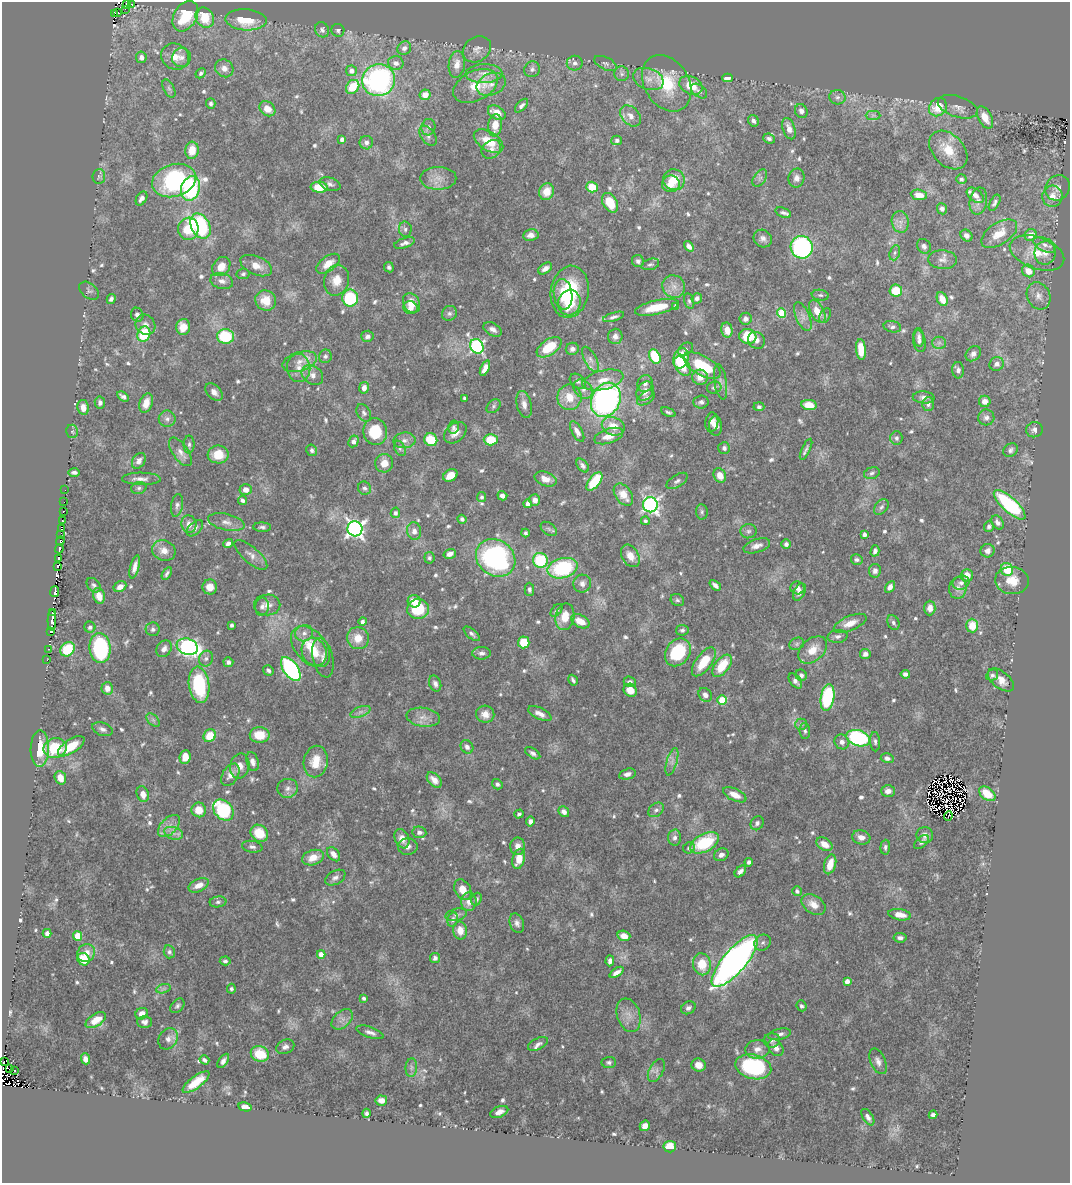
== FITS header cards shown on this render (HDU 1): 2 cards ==
NAXIS1  =                 1068
NAXIS2  =                 1181

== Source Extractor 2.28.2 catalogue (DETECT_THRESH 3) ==
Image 1068 x 1181 px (HDU 1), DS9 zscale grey, 1 PNG px = 1 image px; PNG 1072 x 1185 px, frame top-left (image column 1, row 1181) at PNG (2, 2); each listed source drawn as its Kron ellipse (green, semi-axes under 4 px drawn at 4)
Background 0.509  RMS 0.016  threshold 0.0472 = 3 sigma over >= 5 px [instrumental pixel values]
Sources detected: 712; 15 with non-positive FLUX_AUTO (blend fragments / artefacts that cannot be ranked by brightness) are neither listed nor drawn; of the other 697, the 500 brightest by FLUX_AUTO listed and drawn (197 fainter detections omitted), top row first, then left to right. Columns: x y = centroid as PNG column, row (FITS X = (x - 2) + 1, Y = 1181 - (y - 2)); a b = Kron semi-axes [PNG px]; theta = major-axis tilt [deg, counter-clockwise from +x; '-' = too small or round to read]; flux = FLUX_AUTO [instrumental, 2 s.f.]
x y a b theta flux
126 3 3 2 - 6
132 4 3 2 - 2.8
126 10 3 2 - 3.4
114 13 4 3 - 24
118 13 3 3 - 28
185 16 16 11 59 45
205 18 10 9 - 29
246 20 20 10 -4 33
322 30 8 6 -63 3.5
338 30 6 6 - 2.5
404 48 7 6 - 3.8
477 49 15 12 35 7.7
141 57 6 5 - 5.5
175 57 14 12 -31 14
182 57 10 9 - 6.4
396 63 8 7 - 4.7
575 63 8 7 - 4.4
605 63 12 6 -24 3.5
457 64 13 8 82 9.5
224 68 9 8 - 7.5
532 69 8 7 - 3.9
351 71 5 5 - 6.2
201 73 5 4 - 2.5
484 73 18 9 1 12
622 74 7 7 - 3.3
727 78 5 4 - 5.2
648 79 16 10 -20 11
379 80 16 16 - 210
667 83 30 22 -58 51
491 84 15 10 23 13
691 85 12 8 -27 24
475 86 24 15 27 26
353 87 7 6 - 29
169 89 10 5 -63 3.1
699 91 9 5 -39 3.2
425 95 5 5 - 9.1
837 97 8 7 - 3.9
211 104 5 4 - 2.5
521 106 8 4 47 3.4
938 107 10 8 47 25
958 107 20 10 -18 8.5
267 109 9 6 -39 12
801 111 7 6 - 4.4
497 113 9 6 -30 14
873 115 7 4 1 2.5
631 116 12 8 -46 8.7
985 117 12 6 -62 14
753 121 6 5 - 3.5
495 125 11 7 83 14
428 127 8 7 - 3.5
789 129 11 6 -71 8
428 136 11 7 -55 4.3
769 138 6 5 - 2.8
342 139 4 3 - 4.3
617 140 5 5 - 3.2
489 141 16 9 -32 24
366 143 7 6 - 4.2
491 149 10 8 40 5.8
192 150 8 6 83 18
948 150 22 15 -46 28
99 176 7 6 - 2.4
438 178 18 11 0 13
760 178 10 6 55 3.4
796 178 9 8 - 5.9
961 179 5 5 - 3.1
174 180 22 16 17 160
674 180 11 10 - 20
330 184 11 6 -16 4
671 184 9 8 - 14
319 187 8 5 -4 22
592 187 6 5 - 21
1058 188 13 11 53 7
190 189 12 9 72 120
546 192 8 7 - 16
919 195 8 5 -8 10
975 195 10 6 -38 6.4
1052 196 10 10 - 11
141 199 7 5 57 5.2
978 201 14 8 79 7.1
610 203 10 7 -60 26
995 203 9 4 61 3.3
942 209 6 5 - 3.4
783 213 8 4 -21 2.8
900 222 11 8 -80 6.5
200 226 13 9 -62 120
188 229 11 10 - 34
405 229 8 6 -80 3.4
999 234 20 11 33 18
531 235 8 6 9 6.7
967 235 6 5 - 5.1
1031 235 6 5 - 9.2
763 239 9 8 - 4.8
405 243 11 5 17 4.4
1045 245 12 6 -26 5.7
689 246 6 4 -56 4.9
924 246 7 6 - 4.4
802 247 11 11 - 160
895 253 8 5 71 2.4
1037 253 28 16 -19 27
1045 253 11 10 - 10
943 260 14 9 -4 6.7
638 261 6 6 - 3.1
328 264 13 7 37 13
650 264 9 5 16 2.8
256 266 17 9 -23 11
221 267 10 8 52 13
389 267 5 5 - 2.7
545 268 7 5 35 5.4
1028 271 7 6 - 12
243 274 6 5 - 2.6
336 280 15 12 76 15
222 281 11 8 -15 6.4
674 286 12 11 - 9.8
89 291 11 7 -38 3.1
896 291 6 6 - 24
570 292 26 19 81 65
563 294 15 9 -83 18
820 295 8 5 -9 2.6
1038 296 14 11 -63 8.8
350 298 8 8 - 82
697 298 5 5 - 4.1
111 299 5 4 - 3.3
942 299 7 5 -63 13
266 300 11 10 - 20
689 301 8 5 -75 2.4
412 303 10 8 -60 13
569 303 13 11 76 40
676 306 4 4 - 5.4
657 307 22 7 13 25
411 308 7 6 - 7.8
817 311 12 6 -62 17
449 313 8 7 - 3.6
782 313 5 4 - 47
137 315 7 6 - 4
825 316 8 5 62 2.3
614 317 11 4 17 3.3
803 317 15 7 -66 6.8
745 319 6 6 - 3.8
145 325 10 9 - 6.1
183 327 8 7 - 14
892 327 9 5 -11 2.9
493 329 10 6 -30 5.2
727 330 7 5 -78 10
144 334 8 6 68 48
225 336 8 7 - 54
367 336 6 5 - 4.2
615 336 7 7 - 5.8
748 336 8 7 - 36
919 337 9 5 -84 4.1
756 340 9 8 - 4.7
919 341 11 6 -81 3.6
939 343 7 6 - 3.2
477 346 7 6 - 200
549 347 14 7 35 37
572 349 6 6 - 4.5
686 349 8 6 34 3.1
861 349 10 5 -86 20
973 354 8 6 44 5.3
325 356 7 6 - 2.9
655 356 7 5 -64 46
681 358 10 7 70 47
590 359 14 6 -63 5.6
299 362 18 9 17 12
997 364 7 6 - 5
682 366 11 6 -55 18
702 366 20 9 -30 46
299 368 14 11 -83 12
485 368 8 4 66 7.8
958 370 8 6 -87 4
312 375 12 9 -38 8.3
700 377 8 7 - 11
603 380 21 9 13 14
578 381 9 6 -41 3.5
720 382 18 6 -81 5.4
645 383 8 7 - 5
714 387 7 6 - 2.9
364 388 5 5 - 6.8
583 389 10 8 -44 6.2
645 391 10 8 57 7.6
214 392 10 6 -46 6.5
123 396 6 4 -32 3.4
569 397 13 12 - 20
924 397 11 6 -4 5.3
464 398 4 3 - 2.4
646 398 10 6 35 3.5
606 400 18 14 62 300
985 401 6 5 - 9.2
701 402 8 6 6 3.6
100 403 6 5 - 3.9
146 403 10 6 71 11
524 404 14 7 -77 7
928 404 7 6 - 3.5
809 405 7 5 -9 15
493 406 8 5 44 2.5
83 407 7 5 -80 8.4
759 407 5 4 - 2.6
668 412 8 4 -24 2.4
364 413 9 6 -58 3.2
986 417 8 8 - 5
167 419 8 8 - 4.8
712 422 10 6 84 6.3
613 426 12 9 -22 16
716 426 10 6 -87 5.4
453 427 6 5 - 2.6
1034 430 8 7 - 4.9
72 431 6 6 - 2.3
375 432 13 12 - 39
577 432 11 5 -60 6.7
455 433 13 9 41 9
609 436 15 7 18 13
896 438 7 6 - 3.3
404 440 11 8 5 6
431 440 7 6 - 31
491 440 7 6 - 29
354 441 6 5 - 5.2
189 444 9 5 89 2.7
400 448 8 5 -64 2.7
724 448 6 6 - 3.4
806 449 11 4 64 2.9
312 450 6 5 - 3
1010 450 8 6 37 3.3
180 452 16 7 -55 7.6
218 454 10 9 - 17
139 461 8 6 56 5.4
384 463 9 9 - 11
583 465 8 5 -50 3.4
74 472 6 3 -1 3.4
872 473 8 5 17 2.8
450 475 8 5 31 15
720 475 7 6 - 13
141 479 19 6 -1 7.2
546 479 11 6 -21 9.8
594 481 11 5 53 44
677 481 12 6 33 3.6
139 488 8 6 16 3
364 488 7 6 - 2.8
65 490 2 2 - 2.8
246 490 6 5 - 6.5
623 495 12 8 -54 16
502 496 5 4 - 4.3
481 497 5 4 - 2.3
243 500 4 3 - 3
535 500 5 5 - 5.9
64 502 2 2 - 2.5
528 504 4 4 - 6
177 505 11 6 79 3.9
650 505 7 7 - 310
1010 505 20 7 -42 110
881 507 9 6 52 3.1
63 511 3 3 - 12
702 512 7 6 - 2.7
395 513 5 4 - 3.9
462 519 4 4 - 2.5
62 521 3 3 - 23
645 521 4 4 - 2.4
226 522 18 8 -13 8.6
998 522 8 5 -57 4.1
189 524 9 7 -82 7.5
989 526 5 5 - 2.9
262 527 9 4 -2 2.8
195 528 10 6 45 3.8
61 529 3 2 - 3.7
355 529 7 7 - 450
549 529 9 6 -36 2.9
414 531 8 7 - 6.6
748 531 8 7 - 3.1
525 533 4 4 - 2.2
61 534 3 2 - 2.6
864 534 4 4 - 4
60 541 5 2 - 10
228 543 5 4 - 4.3
786 544 5 4 - 3.5
757 546 14 6 17 7
59 549 4 3 - 39
164 551 12 10 -20 11
875 551 6 4 73 3.9
987 551 7 6 - 6.7
450 554 6 4 17 6.3
251 555 20 8 -41 8
630 556 12 8 -59 13
58 558 4 3 - 39
429 558 5 5 - 2.6
496 558 21 17 -39 210
540 560 7 7 - 56
857 560 6 5 - 2.7
57 566 4 2 - 27
135 567 12 4 75 6.6
563 568 15 10 15 95
1007 569 6 6 - 35
875 571 7 6 - 4.4
167 573 7 3 59 2.6
967 575 6 5 - 13
1012 581 17 13 -9 19
961 583 9 7 22 4.5
582 584 9 9 - 5.3
94 585 8 6 -47 3
715 585 6 4 -43 4.4
120 587 7 5 28 8.1
210 587 7 7 - 9.4
890 587 6 4 57 5.4
797 588 7 6 - 5
958 588 11 9 84 6.6
529 589 6 5 - 2.8
55 592 5 3 - 63
799 592 9 5 64 4.5
99 596 8 5 -72 13
677 600 7 5 -30 2.2
414 601 6 6 - 15
267 605 13 10 1 8
262 607 9 7 81 3.9
930 608 7 5 88 8.4
418 609 11 10 - 44
556 610 7 4 50 2.5
53 613 3 2 - 4.7
565 617 13 9 80 17
52 620 10 3 89 130
362 621 4 4 - 3.2
580 621 10 6 -28 14
850 623 17 7 23 12
893 623 8 5 -63 3.3
232 625 4 4 - 2.4
972 626 7 6 - 22
90 627 5 5 - 3.3
153 629 7 7 - 3.8
682 630 6 5 - 2.7
51 632 3 2 - 49
304 633 9 8 - 5.9
472 634 10 4 -39 3.1
837 636 10 6 5 3.8
358 638 11 10 - 16
524 642 6 6 - 29
797 644 8 6 23 2.8
187 647 11 8 -19 260
311 647 24 15 -48 32
100 648 15 10 -84 110
48 649 3 2 - 4.4
67 649 8 6 43 41
164 649 9 7 51 5.9
813 650 16 11 42 17
314 652 14 12 -62 17
678 652 15 12 55 57
481 653 9 6 1 4.2
865 654 5 5 - 5.1
323 658 20 10 -76 8.3
206 659 8 7 - 3.9
47 660 2 2 - 4.9
228 662 5 5 - 3.9
704 662 17 8 54 30
722 666 13 7 52 29
291 669 14 7 -55 210
268 670 6 5 - 2.6
905 674 5 4 - 4.2
801 675 6 5 - 3.4
992 675 6 5 - 2.8
573 680 6 3 -58 2.5
1001 680 15 8 -38 10
795 681 8 5 -53 4.5
630 682 6 5 - 3.9
435 684 8 6 -70 4.1
199 685 18 10 -82 80
107 688 6 6 - 8.1
630 690 7 6 - 15
705 695 7 6 - 5.6
828 697 13 6 80 93
722 700 4 4 - 45
361 712 10 5 21 4.2
485 714 9 8 - 9.8
540 714 12 5 -26 7.3
423 717 17 9 -8 9.5
153 720 8 5 -45 3.1
801 724 6 5 - 2.3
102 729 10 6 -18 4.5
805 731 8 5 -88 2.6
260 735 10 8 0 22
210 736 7 5 54 22
858 738 12 8 -17 130
842 742 8 7 - 5.3
875 742 10 5 -85 2.9
71 746 15 6 33 27
467 747 7 6 - 4.4
55 748 12 9 15 50
40 749 18 9 89 30
533 753 8 4 -34 3.4
185 757 7 5 84 11
887 758 6 5 - 3.7
316 761 16 12 78 22
252 762 10 6 -73 6.2
672 762 14 5 73 5.2
240 766 13 9 79 9.4
627 774 8 5 14 4.5
230 775 12 8 59 8.7
60 778 7 5 -70 12
434 780 9 6 -47 8.6
497 784 5 5 - 2.8
288 788 10 9 - 5.9
888 791 7 5 1 5.7
143 794 8 6 -72 8.9
987 794 9 6 -38 22
735 795 12 6 -25 11
199 810 7 7 - 15
223 810 12 9 -45 89
656 810 8 6 37 3.7
564 812 6 4 -49 5.5
519 814 5 4 - 2.4
948 816 4 2 - 2.9
530 821 5 4 - 3.9
757 823 7 6 - 2.8
169 826 13 8 45 9.1
419 832 7 6 - 4.1
174 833 10 6 -19 5.3
259 833 9 8 - 25
925 835 8 8 - 5.2
861 837 9 7 -14 7.7
675 838 8 6 87 4.8
402 839 10 7 -69 7.6
922 842 9 5 44 3.1
704 843 15 9 28 58
824 844 9 6 -33 12
518 846 8 7 - 7.4
252 847 10 6 -8 3.8
408 847 10 8 6 5
885 847 7 5 88 2.9
689 848 6 5 - 2.9
333 854 8 5 -50 7.3
721 855 7 6 - 4.8
313 858 11 7 17 14
519 859 10 6 75 16
749 862 4 4 - 3
830 864 10 5 73 15
740 871 7 4 48 4.4
335 878 11 7 28 4.8
199 885 11 6 25 10
463 890 11 7 -60 13
797 891 5 4 - 3
476 899 6 5 - 3.1
218 902 8 5 7 2.9
469 902 9 7 -89 8.8
813 905 13 9 -34 12
456 915 11 6 14 3.7
900 915 11 5 -9 12
453 919 7 5 77 3.6
517 923 10 7 -71 4.5
460 930 9 7 -80 12
47 933 4 4 - 4.7
78 936 5 4 - 30
624 936 6 5 - 9.2
900 938 6 5 - 4.1
763 943 8 7 - 4
169 952 6 5 - 2.9
86 953 9 8 - 9.7
321 954 4 4 - 10
435 958 5 5 - 3.5
83 959 6 6 - 24
225 961 5 4 - 2.8
610 961 5 4 - 4.3
735 961 32 11 49 590
702 964 11 8 -79 25
617 972 8 4 33 5.5
847 981 4 4 - 7
163 989 7 4 18 2.8
231 989 5 4 - 2.4
364 998 4 3 - 2.3
177 1006 8 6 48 2.8
801 1006 5 5 - 2.6
688 1008 7 6 - 3.7
142 1014 6 5 - 8.5
629 1015 17 11 -71 11
342 1019 12 8 42 6.9
96 1020 11 6 32 15
144 1022 7 6 - 4.1
370 1032 14 5 -19 5.5
780 1034 11 5 13 4.6
168 1039 11 9 57 6.1
772 1040 8 7 - 3.6
538 1044 11 5 25 3.9
285 1047 9 7 24 4.2
776 1048 9 6 -53 6.4
757 1049 12 9 7 7.6
260 1054 9 7 -23 30
85 1059 5 4 - 5.9
204 1060 5 3 - 2.9
223 1061 8 4 55 4.4
878 1061 13 7 -67 6
3 1062 2 2 - 15
609 1062 7 5 4 2.8
699 1065 7 6 - 9.1
753 1067 18 12 -14 110
411 1068 9 6 84 4.1
10 1069 3 2 - 6.9
656 1070 12 7 61 5.3
15 1071 3 3 - 32
196 1082 16 6 37 21
381 1100 6 5 - 7.8
245 1107 7 4 -12 6.2
499 1112 9 5 23 6.4
367 1113 4 4 - 2.9
933 1115 4 4 - 3.1
868 1117 9 5 -58 4.5
645 1126 5 5 - 7.5
670 1147 6 5 - 22
At the frame edge (FLAGS 8, measured only in part): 2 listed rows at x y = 126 3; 3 1062
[197 fainter detections neither listed nor drawn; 15 non-positive-flux detections neither listed nor drawn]